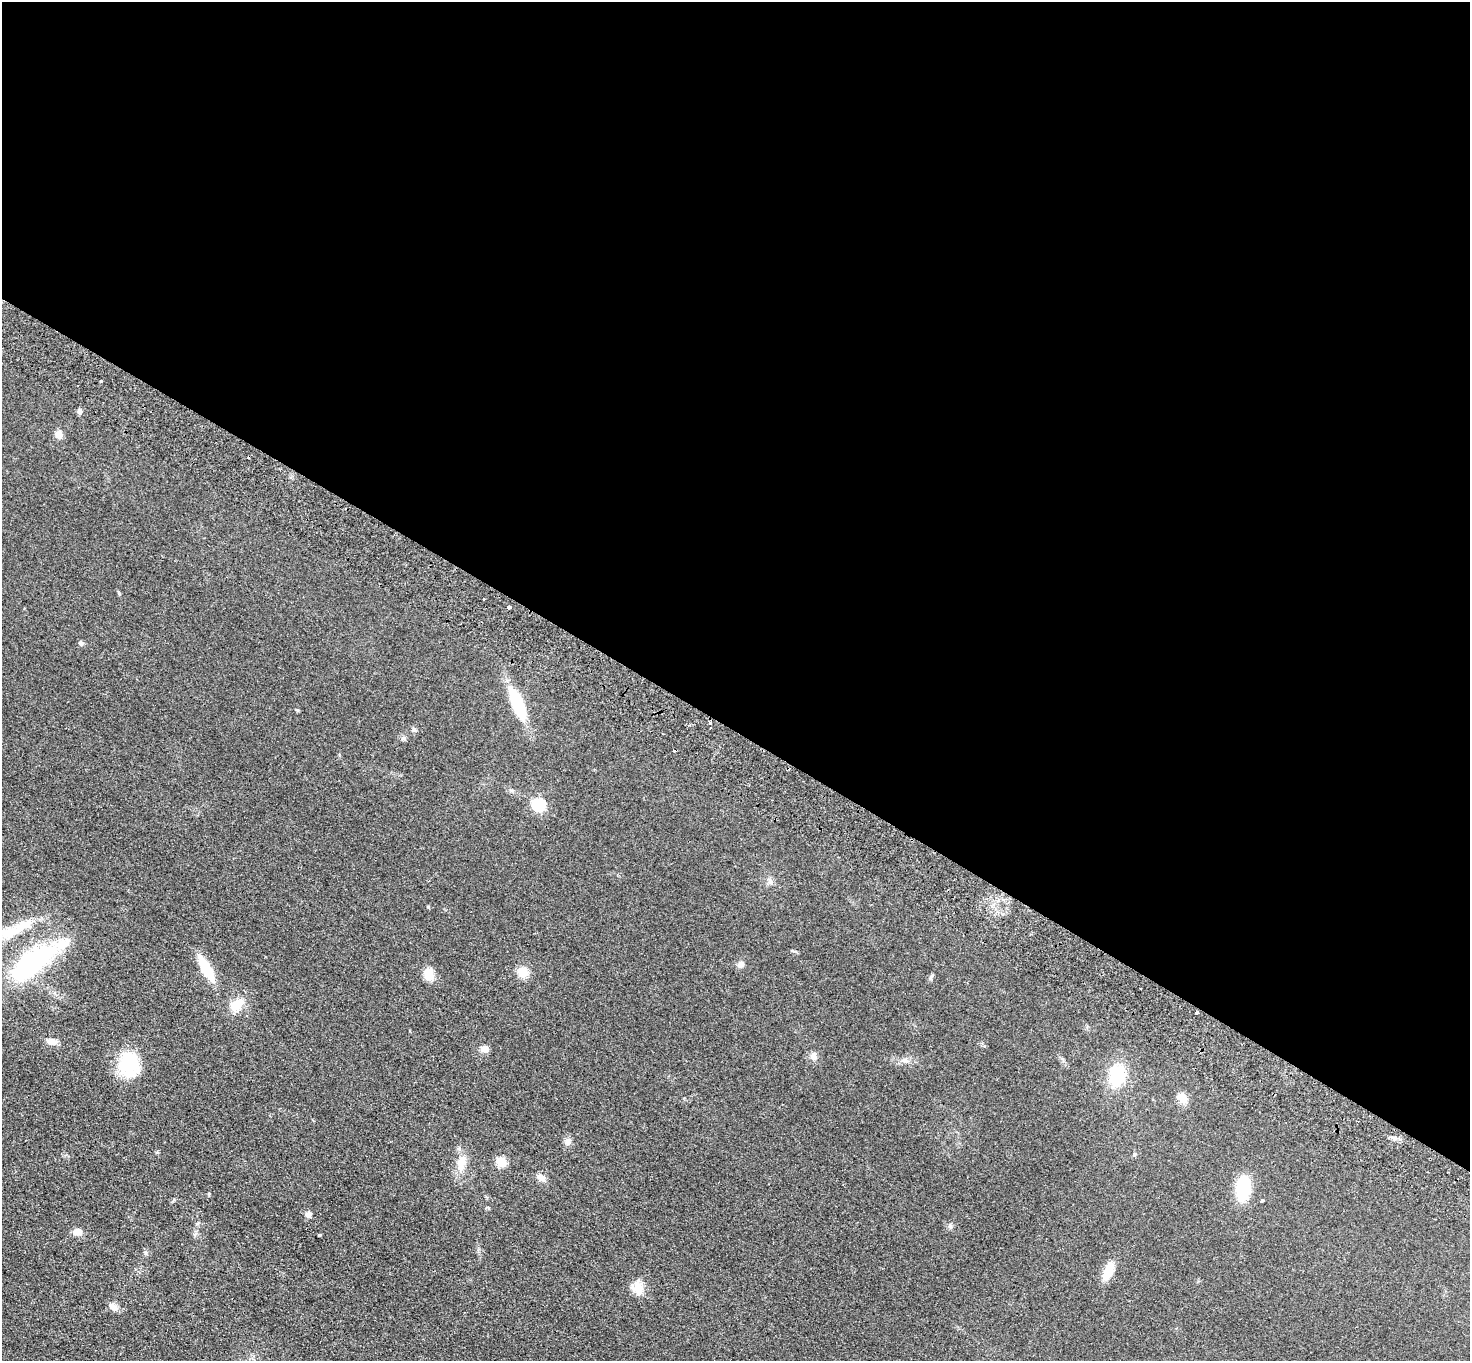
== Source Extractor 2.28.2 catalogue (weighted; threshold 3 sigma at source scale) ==
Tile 3 of 4 x 4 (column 3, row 1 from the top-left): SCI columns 2972-4439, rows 4280-5638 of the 5942 x 5980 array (HDU 1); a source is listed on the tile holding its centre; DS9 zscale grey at full resolution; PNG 1472 x 1363 px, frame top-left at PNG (2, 2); no overlay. Shown black and unused: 54% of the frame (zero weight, under 2 of 3 exposures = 3% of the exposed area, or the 3 px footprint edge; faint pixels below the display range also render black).
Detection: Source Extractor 2.28.2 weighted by HDU 2 'WHT'; one run over the whole footprint, this tile lists its part. Background 0.0876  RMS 0.0099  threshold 0.0445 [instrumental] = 3 sigma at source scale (4.5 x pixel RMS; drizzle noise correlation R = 1.50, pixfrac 1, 0.05/0.05 arcsec/px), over >= 5 px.
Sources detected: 45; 3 cosmic-ray / hot-pixel residue — not listed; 2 inside a brighter listed object's ellipse — not listed separately; the other 40 listed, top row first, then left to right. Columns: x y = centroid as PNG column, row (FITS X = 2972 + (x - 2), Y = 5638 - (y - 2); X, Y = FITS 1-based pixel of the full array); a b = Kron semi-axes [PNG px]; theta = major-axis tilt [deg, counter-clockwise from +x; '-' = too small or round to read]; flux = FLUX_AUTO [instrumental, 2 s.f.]
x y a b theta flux
101 381 3 2 - 1.2
79 412 7 5 -75 2.6
59 434 8 8 - 6.6
509 607 3 3 - 8.1
81 643 6 6 - 2.2
518 704 40 12 -68 42
710 723 3 3 - 3.2
414 729 7 5 -68 1.9
403 738 7 5 0 2.1
538 804 7 7 - 60
770 881 7 7 - 3
10 932 31 15 20 30
32 963 51 21 38 150
740 964 9 8 - 3.5
206 968 24 8 -61 34
522 972 11 10 - 13
429 974 13 10 -77 14
236 1005 19 14 33 14
1197 1013 3 3 - 2.1
52 1041 12 8 -5 6.4
485 1049 10 8 1 5.5
814 1056 10 8 -74 5.1
905 1060 9 4 -35 2.6
129 1064 29 24 -82 45
1117 1076 20 14 76 45
1182 1098 15 11 -52 7.5
568 1141 10 8 70 4.2
1134 1154 6 4 -90 1.2
501 1162 7 6 - 24
461 1163 22 11 79 13
541 1178 15 7 -33 4.6
1243 1189 21 13 84 47
1262 1201 4 3 - 7.1
308 1214 9 7 56 3.1
950 1226 7 6 - 2.1
78 1232 10 8 -3 6.3
319 1235 3 3 - 1.4
1108 1271 21 9 65 17
638 1288 19 13 -75 12
113 1307 14 7 -41 5.3
Overlapping masked pixels (flux is a lower limit): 1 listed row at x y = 710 723
Isophote crosses this tile's border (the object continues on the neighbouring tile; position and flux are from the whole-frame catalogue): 2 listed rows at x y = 10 932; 32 963
Unlisted compact peaks at least as high as the median listed source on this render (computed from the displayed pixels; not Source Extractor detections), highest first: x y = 428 907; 119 593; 209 1194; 930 978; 146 1253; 174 1200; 197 1224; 794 951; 511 790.